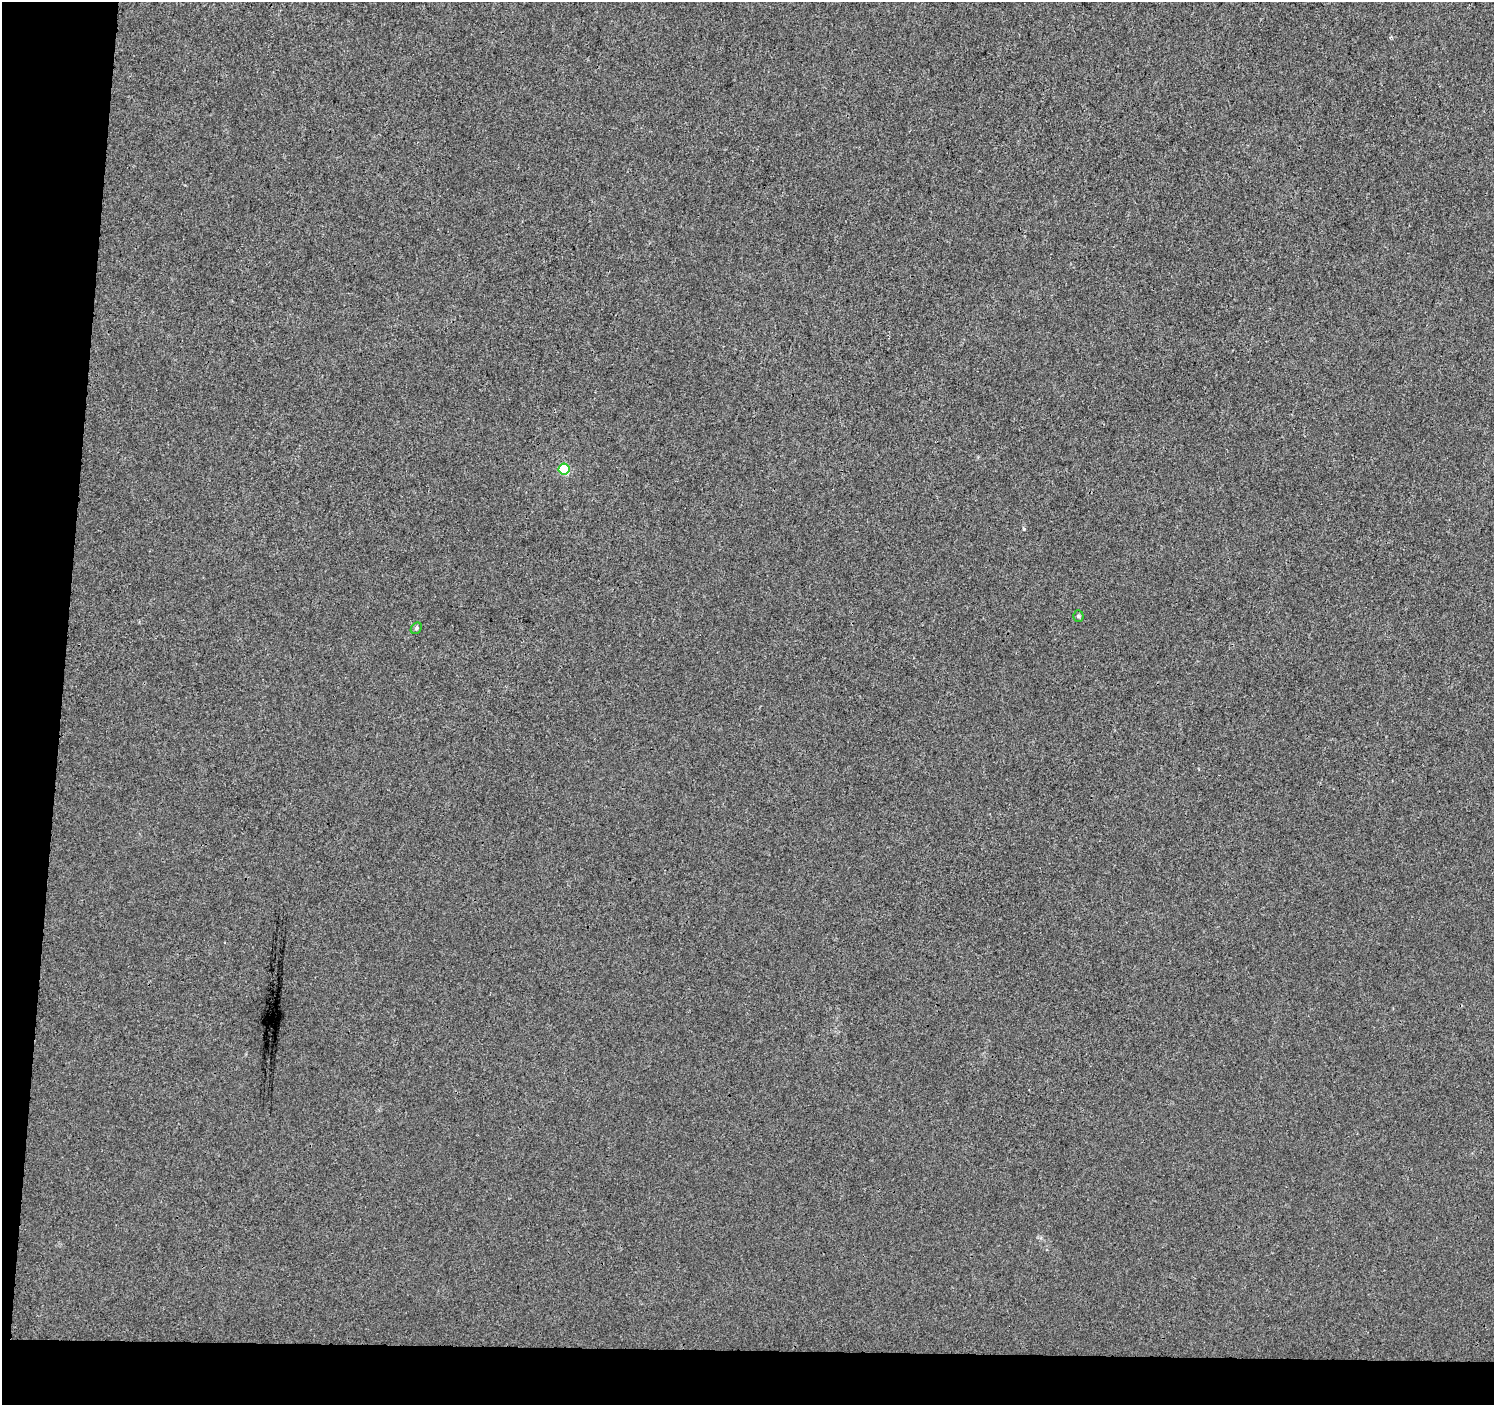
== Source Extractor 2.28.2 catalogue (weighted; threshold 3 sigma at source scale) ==
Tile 7 of 3 x 3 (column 1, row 3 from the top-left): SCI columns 9-1500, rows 283-1685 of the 4483 x 4719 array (HDU 1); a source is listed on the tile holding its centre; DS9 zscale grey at full resolution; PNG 1496 x 1407 px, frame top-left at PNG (2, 2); each listed source drawn as its Kron ellipse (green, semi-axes under 4 px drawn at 4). Shown black and unused: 8% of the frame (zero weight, under 3 of 4 exposures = <1% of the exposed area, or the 3 px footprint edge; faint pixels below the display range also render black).
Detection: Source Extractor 2.28.2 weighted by HDU 2 'WHT'; one run over the whole footprint, this tile lists its part. Background 0.00165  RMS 0.0029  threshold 0.0132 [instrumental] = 3 sigma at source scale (4.5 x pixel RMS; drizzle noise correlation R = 1.50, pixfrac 1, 0.0396/0.0396 arcsec/px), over >= 5 px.
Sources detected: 3; all 3 listed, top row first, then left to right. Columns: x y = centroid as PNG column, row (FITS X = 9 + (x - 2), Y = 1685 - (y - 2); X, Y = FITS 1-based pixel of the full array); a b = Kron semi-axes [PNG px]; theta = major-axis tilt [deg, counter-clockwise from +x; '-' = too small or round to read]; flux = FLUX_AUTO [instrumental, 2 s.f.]
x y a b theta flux
564 469 5 5 - 20
1078 616 5 5 - 0.42
416 628 6 5 - 0.51